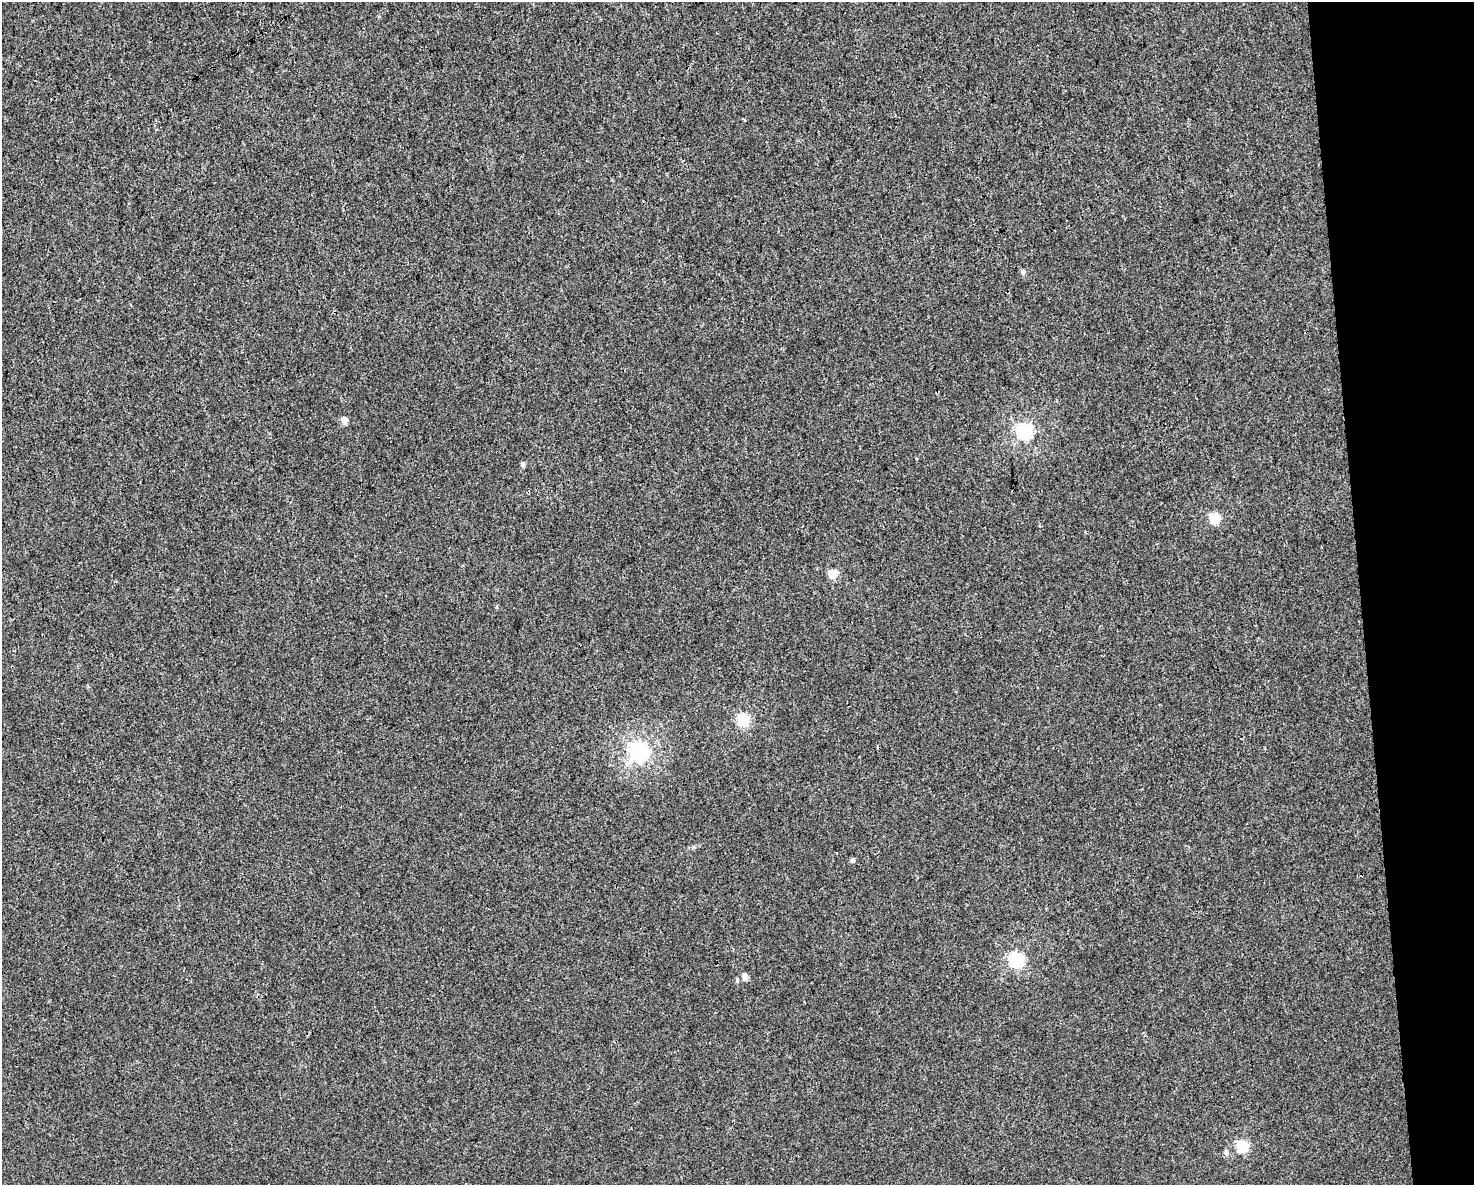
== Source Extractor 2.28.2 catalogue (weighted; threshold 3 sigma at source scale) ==
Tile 9 of 3 x 4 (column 3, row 3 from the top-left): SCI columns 3008-4479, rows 1185-2367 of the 4497 x 4734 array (HDU 1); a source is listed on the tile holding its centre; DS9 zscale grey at full resolution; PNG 1476 x 1187 px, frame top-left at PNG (2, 2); no overlay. Shown black and unused: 8% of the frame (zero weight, under 3 of 4 exposures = <1% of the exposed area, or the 3 px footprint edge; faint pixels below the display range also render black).
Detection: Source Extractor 2.28.2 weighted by HDU 2 'WHT'; one run over the whole footprint, this tile lists its part. Background 0.00208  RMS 0.002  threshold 0.00921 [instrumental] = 3 sigma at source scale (4.5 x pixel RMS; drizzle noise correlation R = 1.50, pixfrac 1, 0.0396/0.0396 arcsec/px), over >= 5 px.
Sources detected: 14; all 14 listed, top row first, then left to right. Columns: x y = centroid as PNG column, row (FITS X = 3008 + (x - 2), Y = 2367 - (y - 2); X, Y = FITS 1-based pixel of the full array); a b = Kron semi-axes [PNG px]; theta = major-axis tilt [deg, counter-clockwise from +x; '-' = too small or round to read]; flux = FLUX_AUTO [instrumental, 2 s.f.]
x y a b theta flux
1023 272 5 5 - 0.66
344 420 5 4 - 2.4
1024 431 6 6 - 54
523 465 4 4 - 0.83
1214 518 6 5 - 15
833 574 5 5 - 8.6
743 719 6 5 - 26
638 751 7 6 - 100
853 860 5 4 - 0.67
1016 959 6 6 - 39
745 977 5 4 - 2.5
737 980 5 4 - 0.36
1242 1146 6 5 - 22
1226 1152 6 6 - 0.67